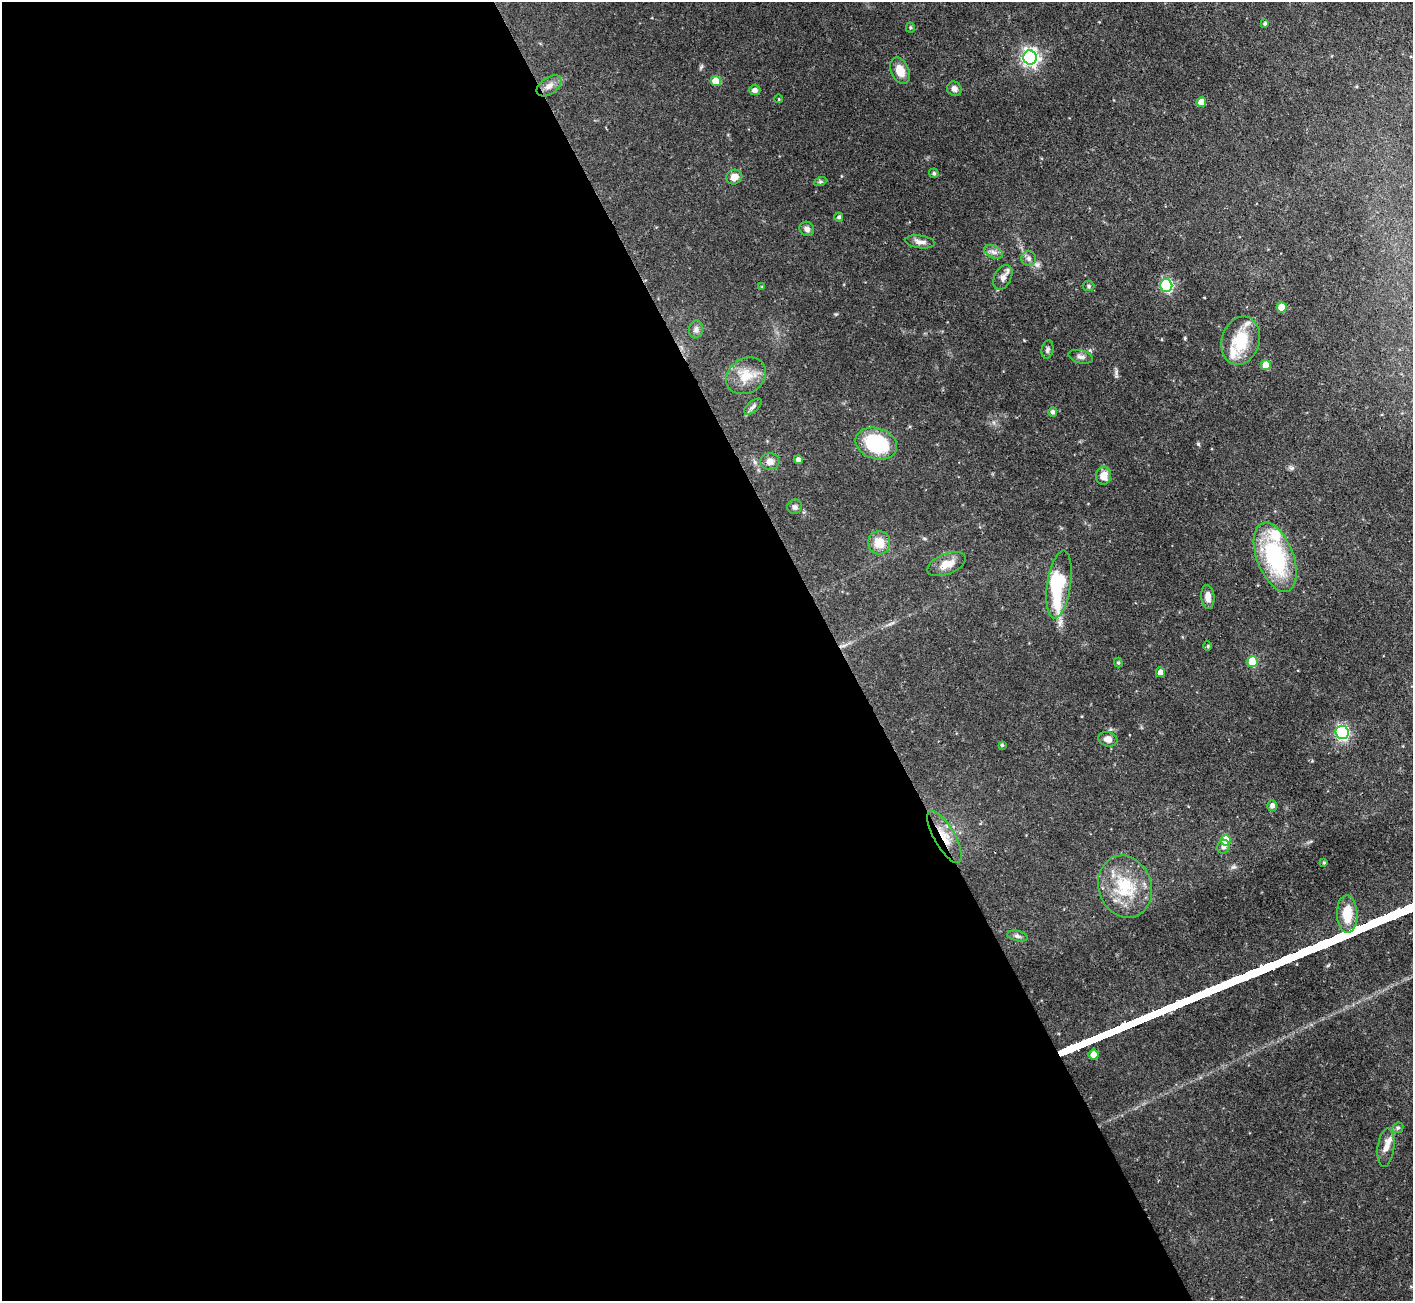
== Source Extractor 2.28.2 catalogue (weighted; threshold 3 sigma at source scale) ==
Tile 9 of 4 x 4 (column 1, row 3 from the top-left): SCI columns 2-1412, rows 1586-2884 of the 5648 x 5635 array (HDU 1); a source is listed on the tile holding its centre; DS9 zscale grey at full resolution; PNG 1415 x 1303 px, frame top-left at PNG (2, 2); each listed source drawn as its Kron ellipse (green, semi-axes under 4 px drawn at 4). Shown black and unused: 60% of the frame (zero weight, under 3 of 4 exposures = <1% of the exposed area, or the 3 px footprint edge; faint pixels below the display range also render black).
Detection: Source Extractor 2.28.2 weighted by HDU 2 'WHT'; one run over the whole footprint, this tile lists its part. Background 0.0581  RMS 0.0044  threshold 0.0199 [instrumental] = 3 sigma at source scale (4.5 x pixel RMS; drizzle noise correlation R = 1.50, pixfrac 1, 0.05/0.05 arcsec/px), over >= 5 px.
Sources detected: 63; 4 inside a brighter listed object's ellipse — not listed separately; the other 59 listed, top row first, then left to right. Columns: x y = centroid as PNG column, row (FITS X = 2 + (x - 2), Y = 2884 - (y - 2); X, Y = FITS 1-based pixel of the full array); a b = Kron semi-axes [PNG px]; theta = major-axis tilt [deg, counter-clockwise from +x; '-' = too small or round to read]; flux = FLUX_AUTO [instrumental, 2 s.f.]
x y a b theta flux
1265 24 4 4 - 0.66
910 27 5 4 - 0.54
1030 57 7 6 - 160
900 71 14 9 -66 5.5
716 81 5 5 - 7.4
549 86 14 8 35 3
954 89 7 7 - 1.9
755 90 6 5 - 1.8
779 99 4 3 - 0.31
1201 102 5 5 - 5.7
934 173 5 4 - 0.7
734 177 8 7 - 3.5
820 182 6 4 19 0.64
839 217 4 4 - 0.9
807 229 7 7 - 1.6
920 242 15 6 -7 2.4
993 252 10 6 -26 1.8
1029 258 7 7 - 1.5
1003 277 13 8 64 2.6
1088 286 6 5 - 0.67
1166 286 6 6 - 52
762 287 4 4 - 0.42
1282 307 5 5 - 11
696 329 9 7 81 1.4
1241 341 24 19 74 16
1048 350 9 6 79 1.1
1081 357 12 6 -14 1.8
1266 365 5 5 - 6.8
746 376 21 17 33 8.2
753 407 10 5 42 1.2
1053 412 5 4 - 1.3
876 444 21 15 -18 29
798 460 4 4 - 1.7
770 462 9 8 - 2.8
1103 476 9 7 86 4.5
795 507 7 7 - 1.2
879 543 11 11 - 7
1275 557 36 18 -69 41
946 564 20 10 22 5.6
1059 584 34 12 81 39
1208 597 12 6 -85 3.4
1208 646 5 3 - 0.41
1252 662 5 5 - 17
1118 663 5 4 - 0.6
1160 672 5 4 - 2.7
1342 732 7 6 - 69
1108 739 10 7 -16 2.6
1002 745 4 3 - 0.59
1272 806 5 5 - 1.9
944 837 29 10 -60 8
1226 840 5 5 - 13
1223 847 7 6 - 1.7
1324 862 4 3 - 0.53
1125 887 32 26 -71 21
1347 914 19 10 -89 9.6
1017 936 10 5 -13 1.1
1094 1054 5 5 - 5.1
1398 1128 6 5 - 0.73
1386 1148 19 8 83 3.7
Overlapping masked pixels (flux is a lower limit): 1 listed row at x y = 944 837
Unlisted compact peaks at least as high as the median listed source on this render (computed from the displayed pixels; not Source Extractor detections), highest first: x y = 1198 444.